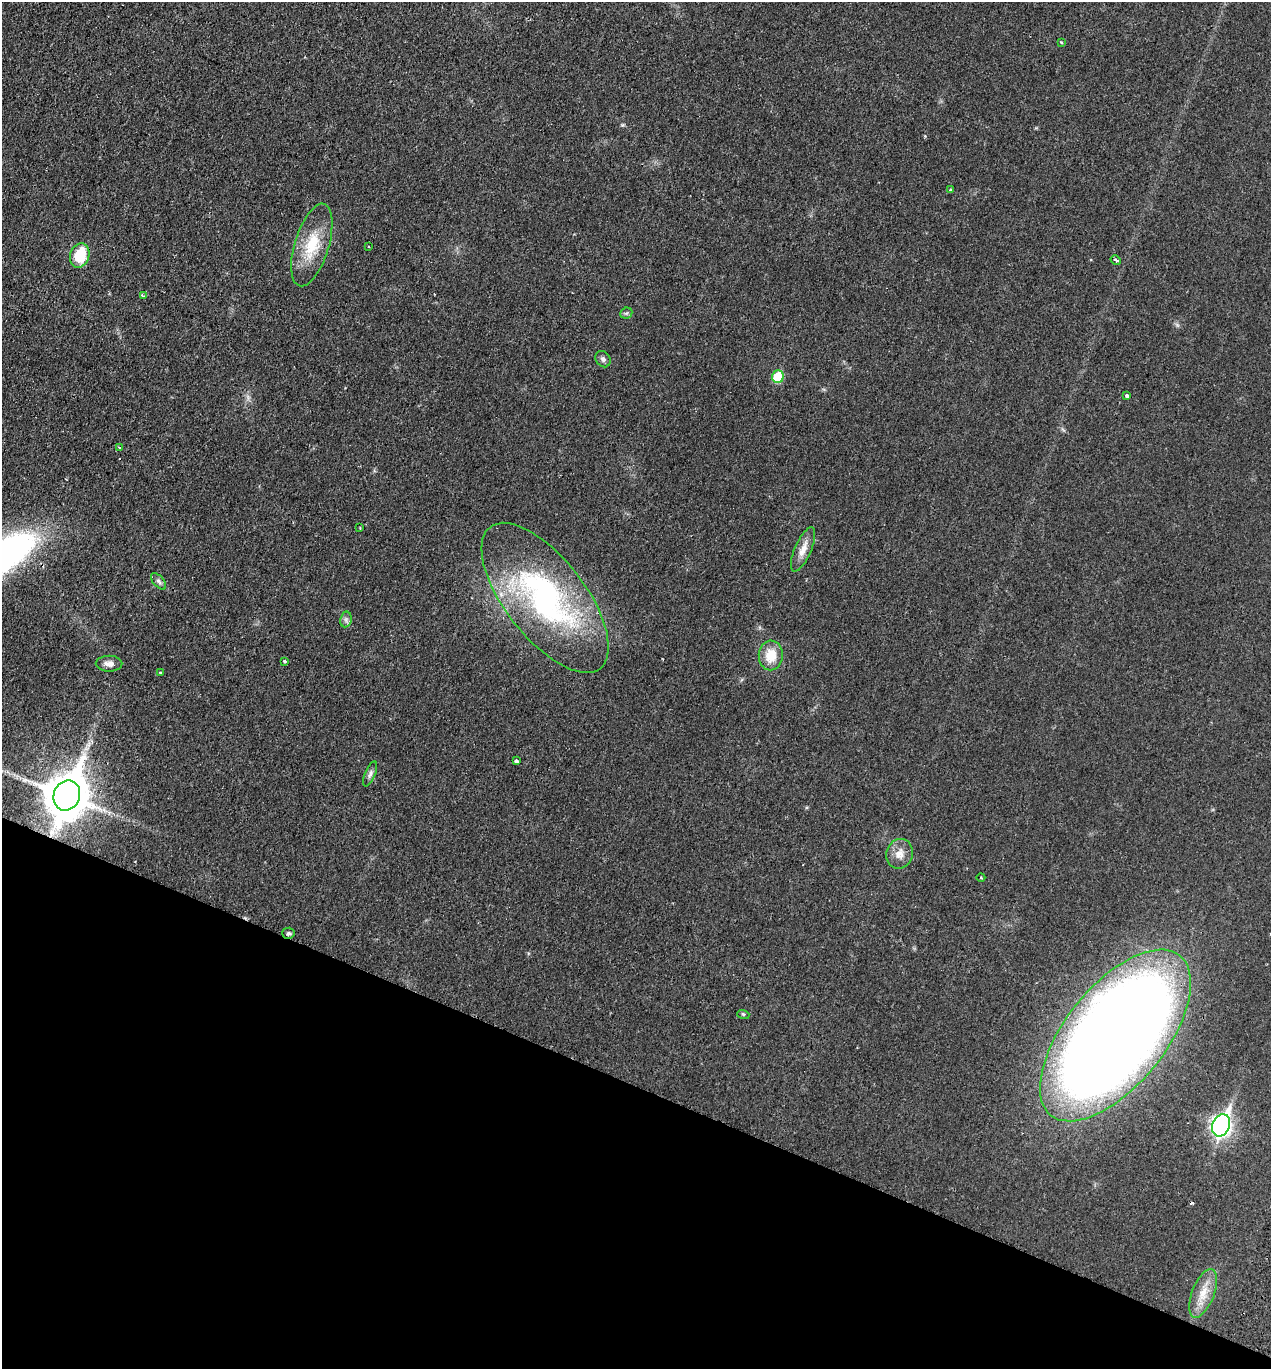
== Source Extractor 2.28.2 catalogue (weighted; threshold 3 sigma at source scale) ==
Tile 15 of 4 x 4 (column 3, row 4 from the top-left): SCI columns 2734-4002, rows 28-1394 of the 5597 x 5520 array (HDU 1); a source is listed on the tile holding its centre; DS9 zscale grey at full resolution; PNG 1273 x 1371 px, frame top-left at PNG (2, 2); each listed source drawn as its Kron ellipse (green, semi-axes under 4 px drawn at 4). Shown black and unused: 21% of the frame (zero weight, under 2 of 3 exposures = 3% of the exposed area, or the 3 px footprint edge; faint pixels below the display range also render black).
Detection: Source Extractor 2.28.2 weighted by HDU 2 'WHT'; one run over the whole footprint, this tile lists its part. Background 0.0415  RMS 0.0052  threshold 0.0233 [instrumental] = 3 sigma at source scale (4.5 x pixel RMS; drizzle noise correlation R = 1.50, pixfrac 1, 0.05/0.05 arcsec/px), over >= 5 px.
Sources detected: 34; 3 cosmic-ray / hot-pixel residue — neither listed nor drawn; the other 31 listed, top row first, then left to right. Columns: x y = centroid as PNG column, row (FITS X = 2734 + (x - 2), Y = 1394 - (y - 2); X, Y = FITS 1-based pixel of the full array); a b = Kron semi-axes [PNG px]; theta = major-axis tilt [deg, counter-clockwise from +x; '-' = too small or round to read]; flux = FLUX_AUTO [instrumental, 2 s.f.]
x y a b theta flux
1061 42 4 3 - 0.48
951 190 3 3 - 0.67
312 245 43 17 73 20
369 246 3 2 - 0.49
80 256 13 9 71 18
1116 260 5 3 - 1.7
143 296 4 3 - 1.7
626 313 6 5 - 0.85
603 359 9 7 -54 1.6
778 377 6 5 - 19
1127 395 4 3 - 4
119 447 3 3 - 1.1
360 527 3 2 - 0.42
803 549 24 8 67 5.7
159 581 10 5 -49 1.4
545 598 90 40 -52 120
346 619 8 5 80 1.5
771 655 15 12 88 10
284 662 3 3 - 2.9
109 664 13 8 0 3
160 672 3 2 - 0.76
517 761 4 3 - 4
370 774 13 5 68 1.8
67 795 15 13 68 1900
899 854 15 13 70 5.2
981 878 4 3 - 0.53
288 933 6 5 - 1.1
743 1014 6 4 -18 0.6
1115 1035 103 50 51 1200
1221 1125 11 8 65 200
1203 1293 26 11 69 9
Overlapping masked pixels (flux is a lower limit): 1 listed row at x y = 67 795